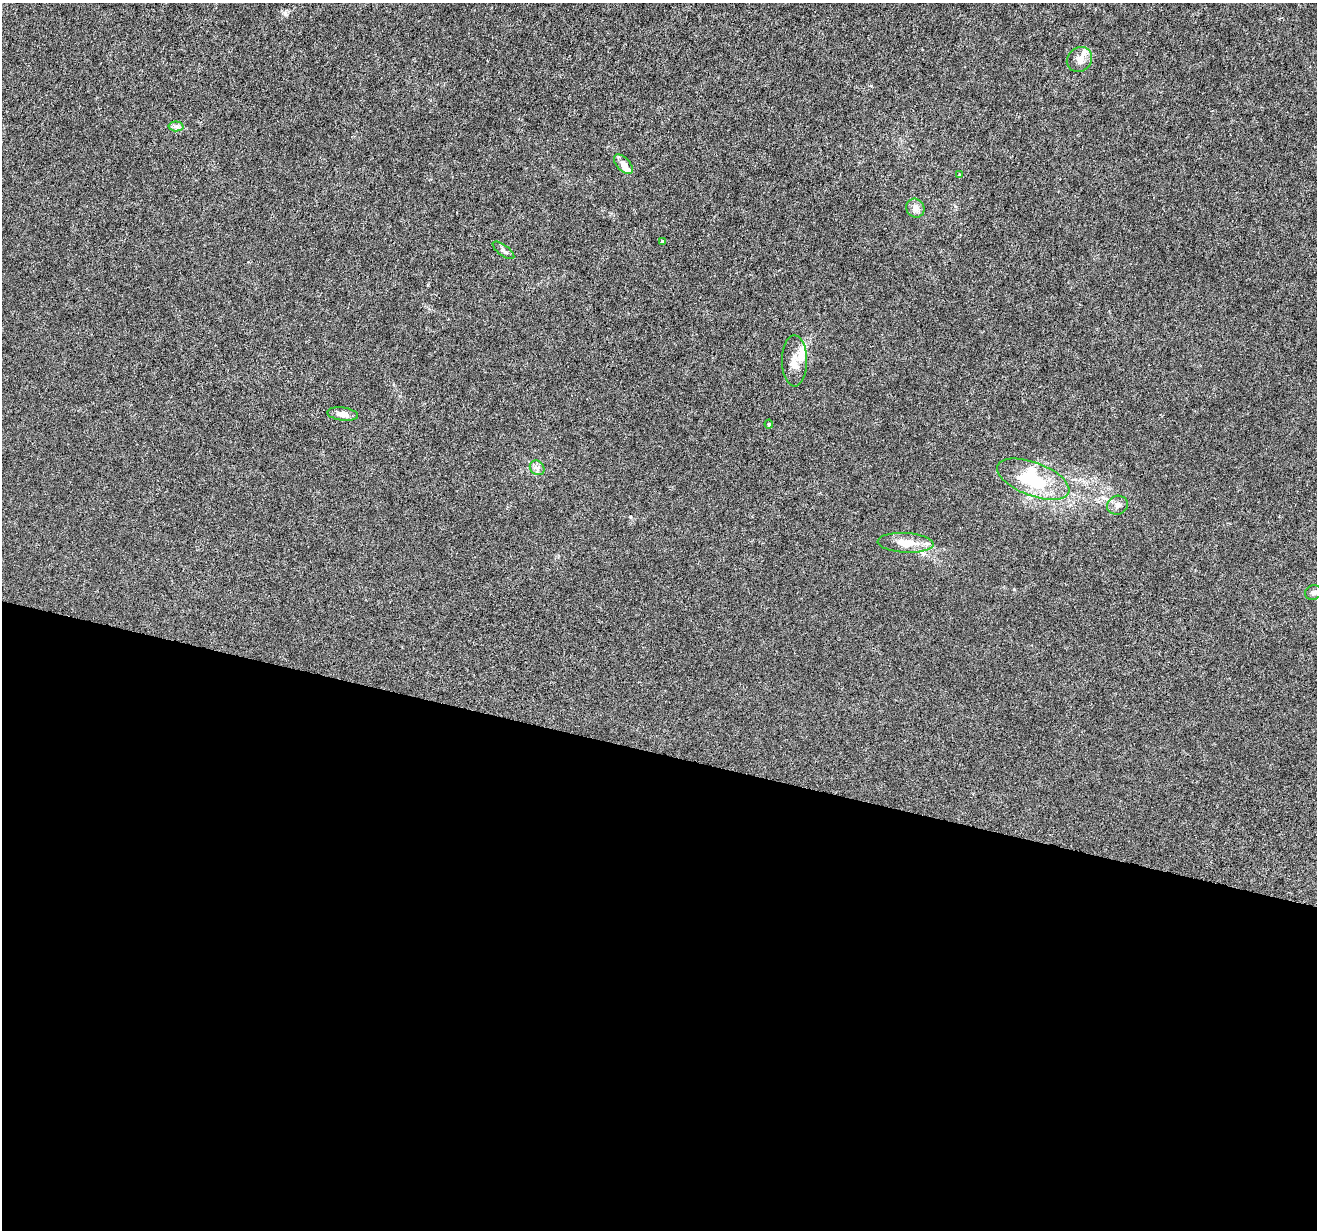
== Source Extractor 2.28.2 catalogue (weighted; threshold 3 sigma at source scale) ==
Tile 14 of 4 x 4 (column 2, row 4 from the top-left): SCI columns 1326-2640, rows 283-1510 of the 5271 x 5418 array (HDU 1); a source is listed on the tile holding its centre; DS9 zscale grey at full resolution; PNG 1319 x 1232 px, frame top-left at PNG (2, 3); each listed source drawn as its Kron ellipse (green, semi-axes under 4 px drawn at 4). Shown black and unused: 39% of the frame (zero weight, under 4 of 8 exposures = <1% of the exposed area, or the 3 px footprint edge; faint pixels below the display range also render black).
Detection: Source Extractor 2.28.2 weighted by HDU 2 'WHT'; one run over the whole footprint, this tile lists its part. Background -1.52e-05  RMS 7.5e-04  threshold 0.00307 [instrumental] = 3 sigma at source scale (4.09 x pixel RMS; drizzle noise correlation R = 1.36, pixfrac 0.8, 0.0396/0.0396 arcsec/px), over >= 5 px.
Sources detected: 20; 1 inside a brighter object's white glare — neither listed nor drawn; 4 inside a brighter listed object's ellipse — not listed separately; the other 15 listed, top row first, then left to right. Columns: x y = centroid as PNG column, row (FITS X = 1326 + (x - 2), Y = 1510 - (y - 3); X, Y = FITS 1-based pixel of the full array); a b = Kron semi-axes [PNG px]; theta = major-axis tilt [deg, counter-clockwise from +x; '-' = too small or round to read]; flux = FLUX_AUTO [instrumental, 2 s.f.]
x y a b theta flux
1079 59 13 11 40 0.49
176 126 7 5 -2 0.19
623 164 12 6 -48 0.47
960 175 4 3 - 0.11
915 208 10 9 - 0.37
662 241 3 3 - 0.094
503 250 13 5 -36 0.22
794 361 25 12 -89 0.86
343 414 15 6 -8 0.42
769 424 4 4 - 0.11
537 468 8 6 -44 0.23
1033 479 38 16 -21 4.1
1117 505 10 9 - 0.34
906 543 28 10 -3 1.3
1313 592 8 7 - 0.19
Unlisted compact peaks at least as high as the median listed source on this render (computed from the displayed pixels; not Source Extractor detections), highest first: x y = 286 15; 1014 589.